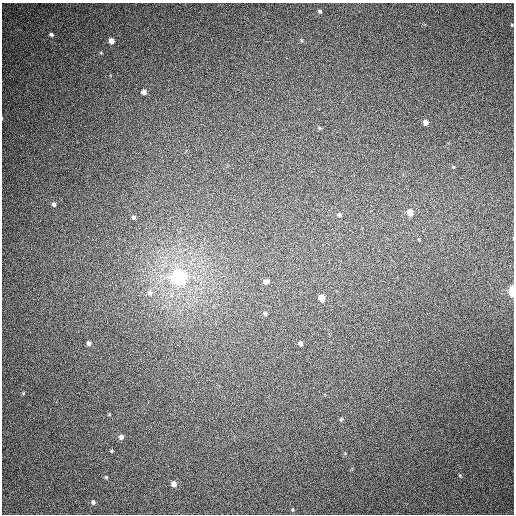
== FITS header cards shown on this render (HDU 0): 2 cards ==
NAXIS1  =                  512
NAXIS2  =                  512

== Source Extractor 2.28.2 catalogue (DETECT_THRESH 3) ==
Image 512 x 512 px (HDU 0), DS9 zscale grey, 1 PNG px = 1 image px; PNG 516 x 516 px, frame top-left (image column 1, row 512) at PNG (2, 3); no overlay
Background 399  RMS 10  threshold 30.5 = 3 sigma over >= 5 px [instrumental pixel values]
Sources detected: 29; all 29 listed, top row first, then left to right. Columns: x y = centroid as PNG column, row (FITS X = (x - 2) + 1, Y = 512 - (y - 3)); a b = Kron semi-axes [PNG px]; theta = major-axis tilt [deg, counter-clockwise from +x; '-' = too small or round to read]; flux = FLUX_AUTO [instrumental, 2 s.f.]
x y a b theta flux
320 11 5 4 - 1400
512 25 3 3 - 560
51 35 5 4 - 1500
301 40 5 4 - 860
111 41 5 5 - 4100
101 53 5 3 - 610
287 58 3 2 - 2900
144 92 6 5 - 2500
425 122 5 4 - 3000
319 128 5 5 - 810
54 204 5 4 - 1500
410 213 6 5 - 6800
339 215 6 5 - 1500
134 217 6 5 - 1500
179 277 7 6 - 270000
266 282 7 5 12 2600
512 291 6 3 90 29000
150 293 8 8 - 2900
321 298 6 5 - 7100
265 314 6 5 - 1200
89 343 5 4 - 1800
300 343 6 5 - 1800
341 419 5 4 - 850
121 437 6 6 - 2400
111 451 5 3 - 650
460 475 5 4 - 760
106 477 4 4 - 740
174 484 6 6 - 3300
93 502 6 5 - 1400
At the frame edge (FLAGS 8, measured only in part): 2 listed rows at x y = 512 25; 512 291